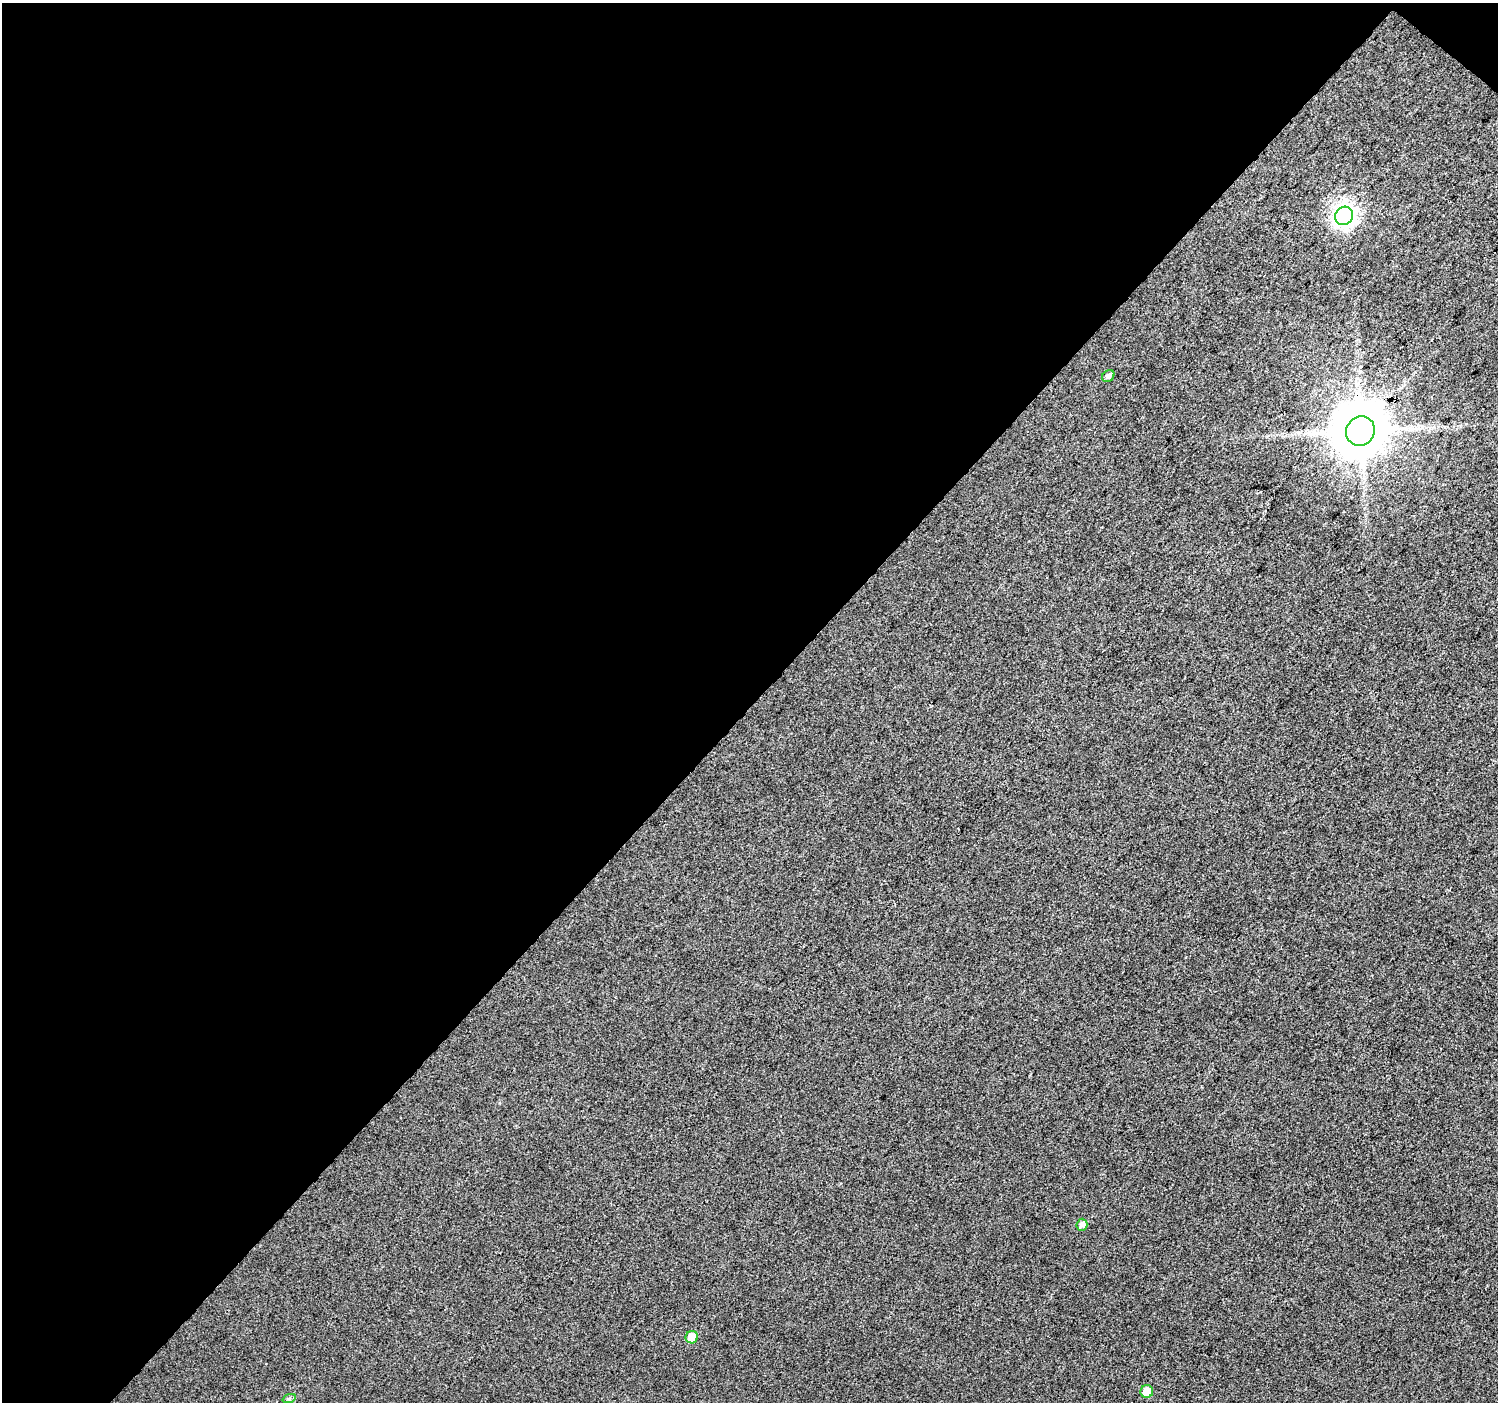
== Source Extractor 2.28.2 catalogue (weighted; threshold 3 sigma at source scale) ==
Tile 1 of 2 x 2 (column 1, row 1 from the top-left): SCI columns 1-1496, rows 1492-2891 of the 2993 x 3002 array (HDU 1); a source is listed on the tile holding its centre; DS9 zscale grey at full resolution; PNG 1500 x 1404 px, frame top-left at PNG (2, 3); each listed source drawn as its Kron ellipse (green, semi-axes under 4 px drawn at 4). Shown black and unused: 51% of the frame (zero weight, under 3 of 4 exposures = <1% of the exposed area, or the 3 px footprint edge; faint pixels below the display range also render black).
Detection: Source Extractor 2.28.2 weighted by HDU 2 'WHT'; one run over the whole footprint, this tile lists its part. Background 0.0137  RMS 0.011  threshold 0.0495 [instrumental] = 3 sigma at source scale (4.5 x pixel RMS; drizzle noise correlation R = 1.50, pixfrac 1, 0.0396/0.0396 arcsec/px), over >= 5 px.
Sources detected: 7; all 7 listed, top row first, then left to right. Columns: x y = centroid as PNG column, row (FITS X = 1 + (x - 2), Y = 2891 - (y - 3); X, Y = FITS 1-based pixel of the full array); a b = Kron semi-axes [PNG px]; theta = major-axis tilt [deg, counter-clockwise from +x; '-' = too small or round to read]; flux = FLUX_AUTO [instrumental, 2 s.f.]
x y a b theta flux
1344 216 9 8 - 580
1108 376 7 5 46 3.6
1360 431 15 14 - 5800
1082 1225 6 5 - 5.2
692 1337 6 6 - 16
1147 1391 6 6 - 11
289 1399 7 4 19 1.9
Overlapping masked pixels (flux is a lower limit): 1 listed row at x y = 1360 431